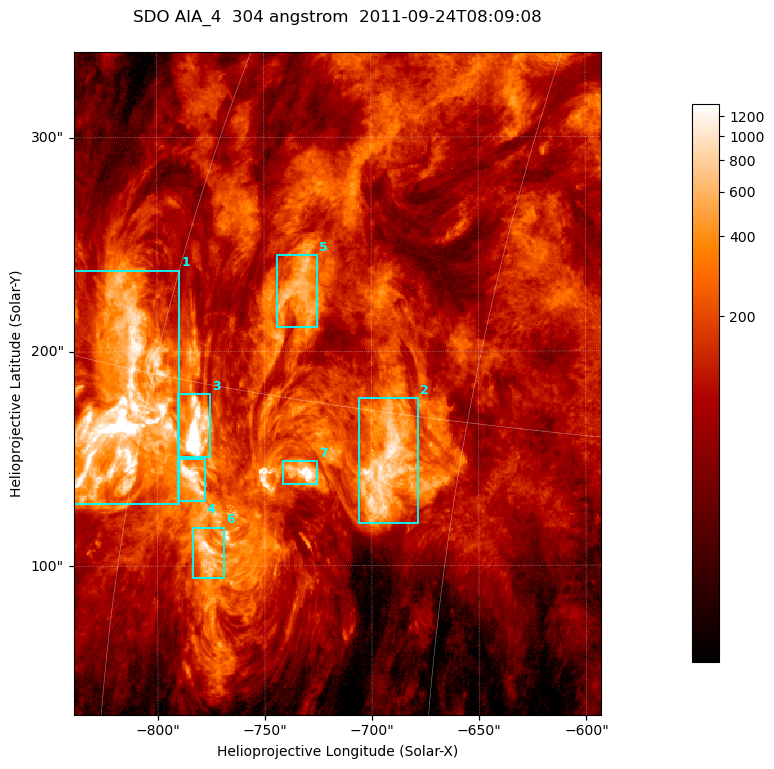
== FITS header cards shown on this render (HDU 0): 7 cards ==
TELESCOP= 'SDO     '           /
INSTRUME= 'AIA_4   '           /
WAVELNTH=                  304 /
WAVEUNIT= 'angstrom'           /
DATE-OBS= '2011-09-24T08:09:08.12' /
CTYPE1  = 'HPLN-TAN'           /
CTYPE2  = 'HPLT-TAN'           /

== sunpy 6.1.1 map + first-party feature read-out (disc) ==
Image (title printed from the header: SDO AIA_4  304 angstrom  2011-09-24T08:09:08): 410 x 515 px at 0.6 arcsec/px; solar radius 956 arcsec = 1593 px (partial field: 2.6% of the solar disc is inside the frame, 100% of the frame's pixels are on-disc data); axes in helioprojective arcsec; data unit not stated in the header (colour bar unlabelled)
Pointing: header CRPIX1/2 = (2058.21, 2041.36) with CRVAL1/2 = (0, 0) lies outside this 410 x 515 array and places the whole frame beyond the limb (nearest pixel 1.41 R_sun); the SolarSoft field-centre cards XCEN/YCEN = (-715.9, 185.1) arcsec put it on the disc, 1315 arcsec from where CRPIX/CRVAL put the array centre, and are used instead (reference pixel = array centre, CRVAL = XCEN/YCEN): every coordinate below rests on XCEN/YCEN
Orientation: roll -0.132 deg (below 1 deg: not rotated)
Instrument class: DISC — disc imager (sunpy class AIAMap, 304 A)
Bright regions (active regions / flare kernels): reference = the on-disc median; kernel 3 px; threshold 5 sigma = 381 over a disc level ~110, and >= 1.15x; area >= 211 px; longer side >= 5 px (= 3 arcsec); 7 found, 7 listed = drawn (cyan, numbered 1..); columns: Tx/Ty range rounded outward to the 2 arcsec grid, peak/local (2 s.f.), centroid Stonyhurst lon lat
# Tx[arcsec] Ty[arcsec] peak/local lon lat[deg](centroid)
1 -840..-788 128..238 90 -61 +14
2 -706..-678 120..178 11 -48 +13
3 -792..-774 150..180 46 -57 +14
4 -792..-778 130..150 13 -57 +12
5 -744..-724 210..246 6.7 -54 +18
6 -784..-768 94..118 11 -55 +10
7 -742..-724 138..150 17 -52 +13